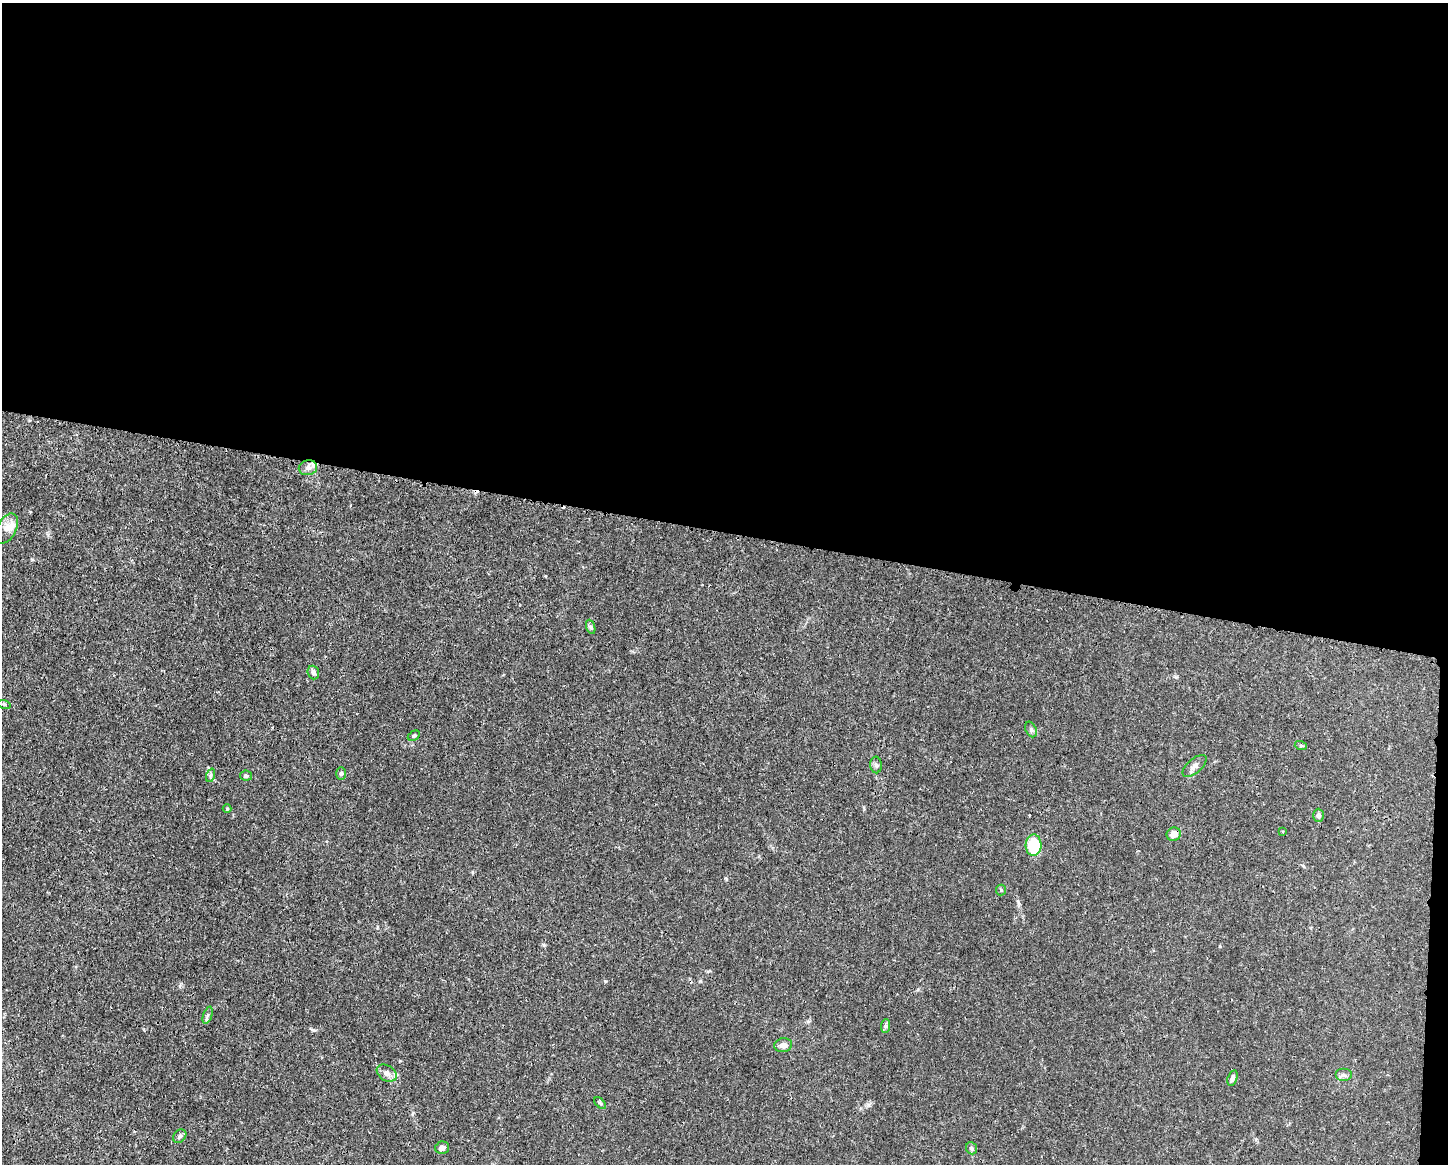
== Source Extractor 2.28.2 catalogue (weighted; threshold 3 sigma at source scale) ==
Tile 3 of 3 x 4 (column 3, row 1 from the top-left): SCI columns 2999-4444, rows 3491-4652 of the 4663 x 4660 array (HDU 1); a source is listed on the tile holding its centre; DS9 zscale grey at full resolution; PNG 1450 x 1166 px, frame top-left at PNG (2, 3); each listed source drawn as its Kron ellipse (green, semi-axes under 4 px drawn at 4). Shown black and unused: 46% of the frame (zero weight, under 3 of 4 exposures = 1% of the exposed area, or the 3 px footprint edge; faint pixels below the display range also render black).
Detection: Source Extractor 2.28.2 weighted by HDU 2 'WHT'; one run over the whole footprint, this tile lists its part. Background 0.0155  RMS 0.0022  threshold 0.01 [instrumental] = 3 sigma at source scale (4.5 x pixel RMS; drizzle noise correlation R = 1.50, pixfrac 1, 0.05/0.05 arcsec/px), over >= 5 px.
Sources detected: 32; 1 cosmic-ray / hot-pixel residue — neither listed nor drawn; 2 inside a brighter listed object's ellipse — not listed separately; the other 29 listed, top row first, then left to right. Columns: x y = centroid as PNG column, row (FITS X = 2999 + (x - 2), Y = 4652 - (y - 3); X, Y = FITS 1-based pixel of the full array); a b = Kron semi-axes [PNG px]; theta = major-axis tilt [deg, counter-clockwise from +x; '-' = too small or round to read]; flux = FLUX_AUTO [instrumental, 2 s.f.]
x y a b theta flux
308 468 9 7 14 1.1
6 529 16 9 61 2
591 627 7 4 -71 0.38
313 672 7 5 -72 0.79
4 704 6 4 -18 0.3
1031 729 8 5 -65 0.47
414 736 6 4 29 0.33
1301 746 6 4 -18 0.28
876 765 8 6 -87 0.51
1195 766 14 7 41 1.1
341 774 6 5 - 0.42
211 775 7 4 71 0.42
246 776 6 5 - 0.41
227 809 4 4 - 0.2
1319 815 6 5 - 0.65
1282 831 4 3 - 0.19
1174 834 7 6 - 1.7
1034 845 10 8 88 9
1001 890 5 5 - 0.29
208 1015 9 4 71 0.49
886 1026 7 4 89 0.41
783 1045 9 7 10 1.1
387 1073 11 7 -32 1.1
1343 1075 8 6 0 0.67
1232 1078 8 4 73 0.78
600 1103 7 4 -45 0.33
180 1136 7 6 - 0.52
442 1148 7 6 - 0.94
971 1148 6 5 - 0.45
Overlapping masked pixels (flux is a lower limit): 1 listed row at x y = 1174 834
Unlisted compact peaks at least as high as the median listed source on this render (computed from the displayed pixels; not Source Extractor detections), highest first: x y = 313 1030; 605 981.